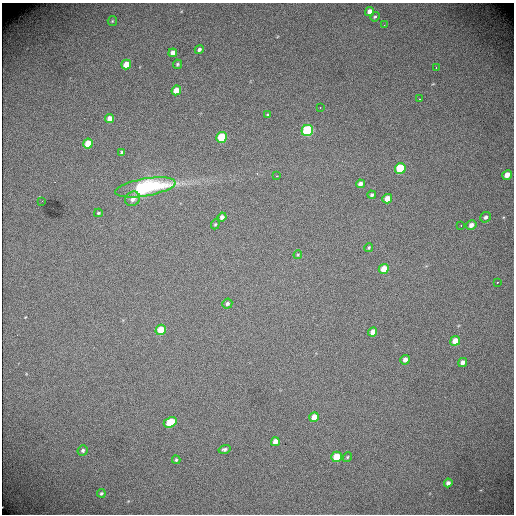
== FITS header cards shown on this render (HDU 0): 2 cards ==
NAXIS1  =                  512 /fastest changing axis
NAXIS2  =                  512 /next to fastest changing axis

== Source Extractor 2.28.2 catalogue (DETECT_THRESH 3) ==
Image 512 x 512 px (HDU 0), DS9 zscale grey, 1 PNG px = 1 image px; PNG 516 x 516 px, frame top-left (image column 1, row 512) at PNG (2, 3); each listed source drawn as its Kron ellipse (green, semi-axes under 4 px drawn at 4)
Background 2000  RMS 31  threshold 94.4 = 3 sigma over >= 5 px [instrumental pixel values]
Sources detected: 53; all 53 listed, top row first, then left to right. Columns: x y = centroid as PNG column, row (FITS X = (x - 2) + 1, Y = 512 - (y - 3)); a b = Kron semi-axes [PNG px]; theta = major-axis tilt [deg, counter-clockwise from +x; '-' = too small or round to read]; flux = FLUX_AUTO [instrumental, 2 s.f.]
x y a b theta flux
370 12 5 4 - 15000
375 17 5 4 - 2400
112 21 5 4 - 2400
384 25 2 2 - 910
199 49 5 4 - 5600
173 53 4 4 - 13000
126 64 5 4 - 29000
177 64 5 4 - 3300
436 68 2 2 - 1200
176 90 5 4 - 25000
419 99 2 2 - 1600
320 107 3 2 - 2400
268 115 4 3 - 2400
110 119 5 4 - 18000
307 130 6 5 - 200000
221 137 5 5 - 88000
88 144 5 4 - 36000
122 152 3 3 - 3200
400 168 5 5 - 97000
507 175 5 4 - 17000
276 176 3 3 - 2200
360 184 4 4 - 8800
145 187 31 8 10 250000
372 195 4 3 - 4400
133 199 8 6 39 12000
387 199 5 4 - 23000
42 201 2 2 - 1100
98 213 4 3 - 2600
222 217 4 4 - 8000
485 217 5 5 - 5400
215 224 5 4 - 2700
461 225 3 2 - 1300
471 225 5 4 - 11000
369 247 4 3 - 2700
298 255 4 4 - 2200
384 269 5 5 - 32000
498 282 3 2 - 4300
227 304 5 5 - 5800
161 330 5 5 - 55000
373 332 5 4 - 17000
455 341 5 4 - 29000
405 360 5 4 - 9500
462 363 5 4 - 11000
314 417 5 4 - 30000
170 422 7 5 27 59000
275 442 5 4 - 18000
224 449 6 4 16 5200
83 450 5 5 - 5000
337 457 5 5 - 53000
347 457 5 4 - 2500
176 460 4 3 - 3200
448 483 4 4 - 8100
101 493 4 4 - 3400